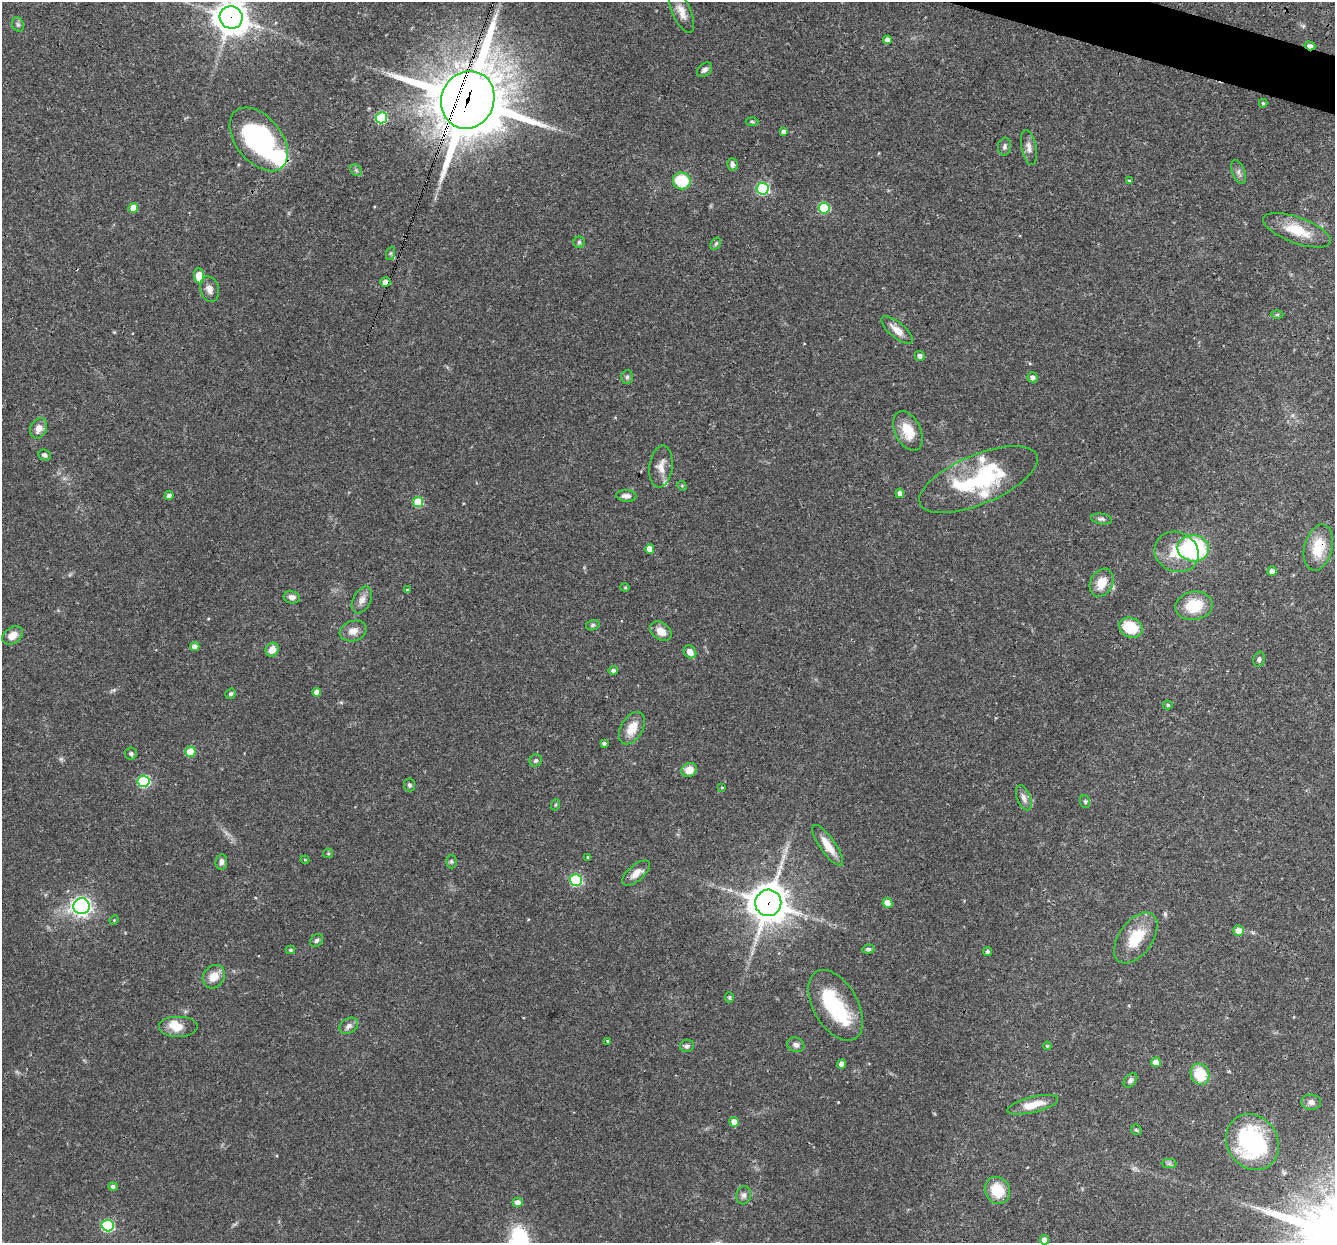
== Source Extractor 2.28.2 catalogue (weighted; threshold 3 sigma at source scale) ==
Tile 10 of 4 x 4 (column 2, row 3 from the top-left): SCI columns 1335-2667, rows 1499-2739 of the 5355 x 5411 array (HDU 1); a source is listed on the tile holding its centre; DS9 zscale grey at full resolution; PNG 1337 x 1245 px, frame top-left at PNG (2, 2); each listed source drawn as its Kron ellipse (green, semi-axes under 4 px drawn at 4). Shown black and unused: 1% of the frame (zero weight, under 3 of 4 exposures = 3% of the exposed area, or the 3 px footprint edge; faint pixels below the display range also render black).
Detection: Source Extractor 2.28.2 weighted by HDU 2 'WHT'; one run over the whole footprint, this tile lists its part. Background 0.0577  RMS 0.0033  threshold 0.015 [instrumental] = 3 sigma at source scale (4.5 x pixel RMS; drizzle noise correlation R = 1.50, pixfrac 1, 0.05/0.05 arcsec/px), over >= 5 px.
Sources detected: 135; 1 too faint to see at this stretch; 1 inside a brighter object's white glare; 1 long thin detection or spike segment (spike, bleed or trail) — neither listed nor drawn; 8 inside a brighter listed object's ellipse — not listed separately; the other 124 listed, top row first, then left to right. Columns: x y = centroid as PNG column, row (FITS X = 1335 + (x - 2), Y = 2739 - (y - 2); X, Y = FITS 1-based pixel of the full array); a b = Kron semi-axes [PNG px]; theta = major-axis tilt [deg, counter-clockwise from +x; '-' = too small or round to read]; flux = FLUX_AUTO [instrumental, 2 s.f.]
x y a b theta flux
681 12 23 9 -66 3.5
231 17 11 11 - 510
18 24 7 5 -68 0.75
888 40 4 4 - 1.7
1310 46 5 3 - 1.8
704 70 8 6 40 1.2
468 100 29 26 67 2400
1263 103 4 3 - 0.45
381 118 6 5 - 20
752 121 6 4 -3 0.42
784 131 4 4 - 1
259 139 37 22 -51 53
1004 147 9 6 80 1
1029 147 17 7 -78 2.1
732 164 6 5 - 1.1
356 170 6 5 - 0.62
1238 172 12 6 -71 1.3
682 181 9 8 - 15
1129 181 3 3 - 0.38
763 189 6 6 - 34
133 208 5 5 - 5
824 208 5 5 - 20
1297 230 35 13 -20 9.4
579 242 6 5 - 0.63
716 244 6 5 - 0.61
391 253 7 4 71 0.52
199 276 7 5 -86 9.1
385 282 5 5 - 2.3
209 289 13 9 -74 2.1
1277 315 6 4 1 0.42
897 330 19 7 -40 3.5
920 356 5 5 - 1.2
627 377 7 6 - 0.75
1032 377 5 5 - 1.3
39 428 10 8 64 2.6
908 431 21 13 -64 7.6
45 455 6 5 - 0.89
661 466 21 11 82 3.4
978 480 63 24 23 36
682 486 5 4 - 0.33
900 493 5 4 - 1.6
169 496 4 4 - 1.1
626 496 10 5 -4 1.5
418 502 5 5 - 13
1101 519 10 5 -9 0.89
1318 547 23 14 76 9.4
1193 548 16 13 -5 43
650 549 5 4 - 3.5
1177 552 22 19 -26 9.1
1272 571 5 4 - 1.7
1102 583 14 11 63 5.4
625 587 4 4 - 0.37
407 590 4 3 - 0.48
292 597 8 6 -10 1.5
362 600 14 9 63 2.3
1194 606 19 14 10 10
593 625 7 5 17 0.62
1131 628 12 9 -23 10
353 631 13 10 19 3
661 631 12 8 -35 3.4
12 635 11 8 36 3.3
195 647 4 4 - 2.1
272 650 7 6 - 2.6
690 652 7 6 - 2.6
1259 659 8 5 76 0.82
613 670 4 4 - 0.97
317 692 4 4 - 1.9
231 694 5 5 - 0.64
1168 705 5 4 - 0.5
632 728 17 11 59 5.2
604 743 4 3 - 0.71
190 752 5 5 - 7.9
131 754 6 6 - 0.67
536 760 6 5 - 0.71
689 770 8 6 33 4
143 781 6 6 - 30
409 785 6 5 - 0.68
722 787 4 2 - 0.26
1024 798 13 6 -70 1.8
1085 802 6 5 - 0.54
555 805 6 3 71 0.34
828 845 24 7 -55 5.2
328 853 5 4 - 0.41
588 857 3 3 - 0.36
305 860 4 3 - 0.27
451 861 7 5 -89 0.58
221 862 8 6 81 1.3
636 873 17 8 41 3.1
576 880 6 6 - 31
768 903 13 13 - 720
887 903 5 5 - 4.8
81 906 8 8 - 140
114 920 5 3 - 0.31
1238 931 5 5 - 3.1
1136 938 29 16 54 11
317 940 7 5 45 0.81
868 949 6 4 8 0.71
290 950 5 4 - 0.55
988 952 4 4 - 0.7
214 977 12 10 53 4.4
729 998 5 4 - 0.45
836 1005 39 22 -60 18
178 1026 20 10 0 4.8
349 1026 10 7 31 1.6
608 1041 3 3 - 0.46
796 1045 9 7 -20 1.3
687 1046 7 6 - 0.85
1047 1046 4 3 - 0.35
1156 1062 5 5 - 3.8
842 1064 4 4 - 1.9
1200 1074 11 9 -67 11
1130 1080 8 5 48 1
1311 1102 10 7 -4 1.4
1033 1105 26 8 14 6
734 1122 5 5 - 2.7
1136 1130 6 4 -44 0.44
1252 1142 29 25 -56 45
1169 1164 7 4 1 0.69
113 1186 4 4 - 0.86
997 1190 14 12 -58 8.3
744 1195 9 7 76 1.2
518 1202 5 5 - 2.1
108 1225 6 6 - 34
1044 1240 4 4 - 1.8
Overlapping masked pixels (flux is a lower limit): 6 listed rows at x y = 231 17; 1310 46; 468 100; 385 282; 1318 547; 768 903
Isophote crosses this tile's border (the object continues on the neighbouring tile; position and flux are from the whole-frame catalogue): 1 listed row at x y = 231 17